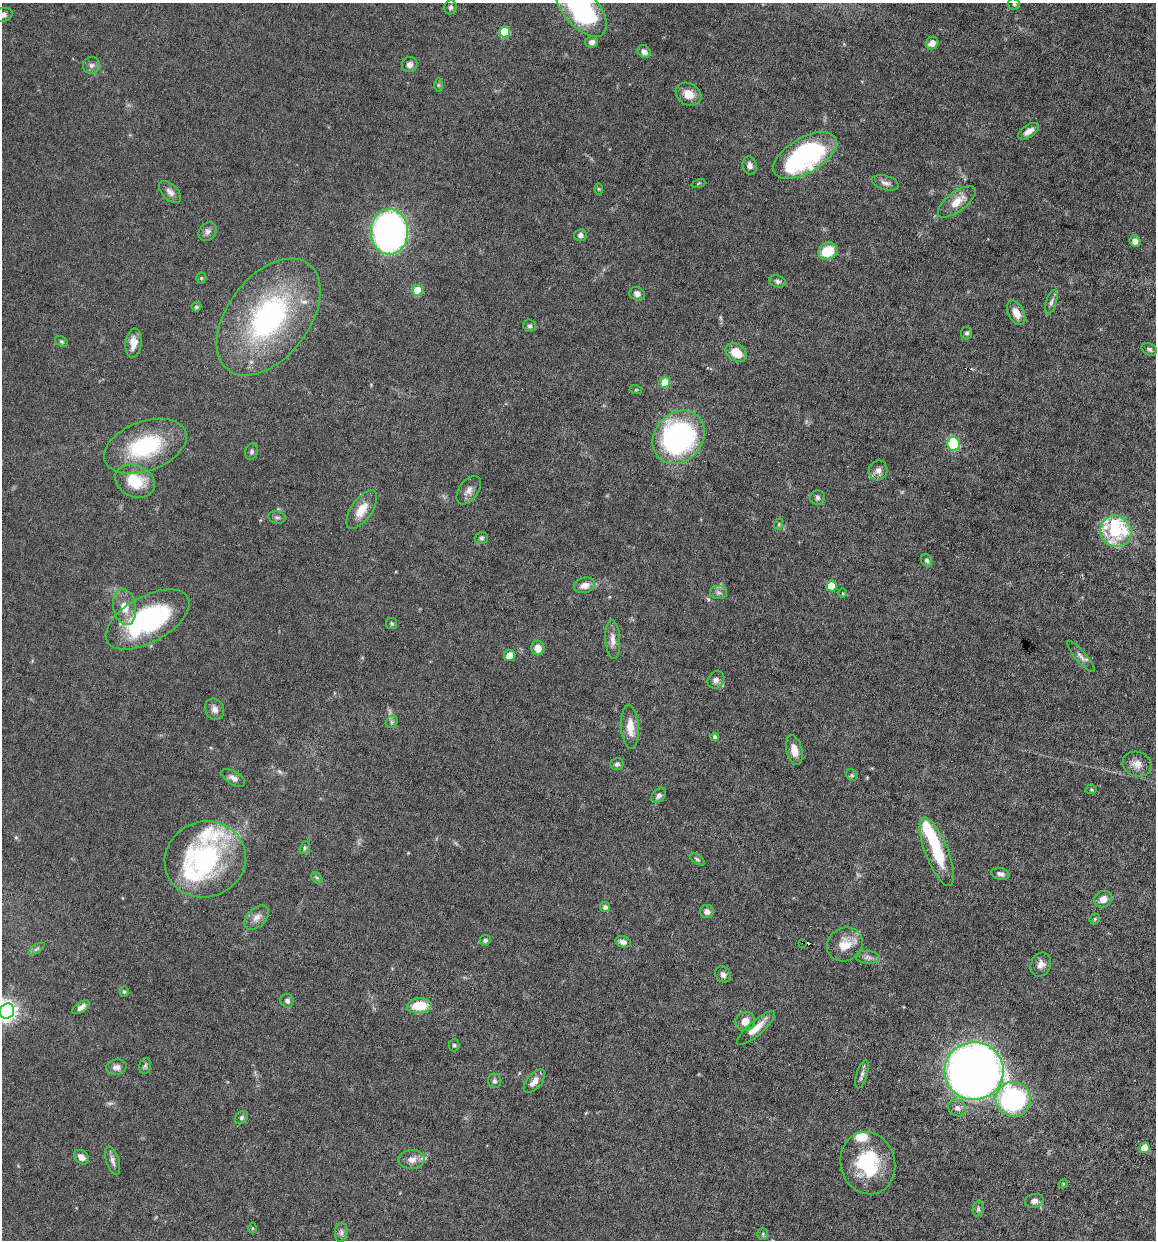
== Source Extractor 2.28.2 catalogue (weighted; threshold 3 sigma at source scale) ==
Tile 6 of 4 x 4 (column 2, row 2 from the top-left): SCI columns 1273-2426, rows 2475-3712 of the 4972 x 4949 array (HDU 1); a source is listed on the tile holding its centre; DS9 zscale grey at full resolution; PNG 1158 x 1242 px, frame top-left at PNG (2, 3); each listed source drawn as its Kron ellipse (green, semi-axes under 4 px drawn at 4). Shown black and unused: <1% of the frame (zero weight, under 6 of 12 exposures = <1% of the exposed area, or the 3 px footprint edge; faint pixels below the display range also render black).
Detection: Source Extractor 2.28.2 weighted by HDU 2 'WHT'; one run over the whole footprint, this tile lists its part. Background 0.0782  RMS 0.0027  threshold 0.011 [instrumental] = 3 sigma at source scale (4.09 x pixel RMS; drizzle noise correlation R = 1.36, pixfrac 0.8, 0.05/0.05 arcsec/px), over >= 5 px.
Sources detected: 139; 1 too faint to see at this stretch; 2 inside a brighter object's white glare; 1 cosmic-ray / hot-pixel residue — neither listed nor drawn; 10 inside a brighter listed object's ellipse — not listed separately; the other 125 listed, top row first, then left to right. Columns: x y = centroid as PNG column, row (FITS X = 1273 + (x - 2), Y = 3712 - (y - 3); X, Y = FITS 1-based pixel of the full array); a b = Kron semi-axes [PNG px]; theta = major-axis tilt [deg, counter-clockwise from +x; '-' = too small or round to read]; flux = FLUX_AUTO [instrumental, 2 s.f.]
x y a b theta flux
1014 4 6 5 - 0.44
451 7 7 6 - 0.62
580 7 35 17 -50 39
3 15 10 7 12 1
504 32 5 5 - 10
592 42 6 5 - 0.99
932 43 7 6 - 1.8
644 52 7 6 - 1.1
91 65 8 8 - 0.98
410 65 8 7 - 1.1
438 85 6 4 -89 0.39
688 94 13 11 -32 2.9
1029 131 12 6 34 1.8
805 155 35 17 30 46
750 165 9 7 -77 1.2
885 183 14 7 -17 1.2
698 184 7 3 19 0.26
598 189 6 4 -89 0.32
170 192 13 7 -45 1.3
957 202 22 9 37 3.9
207 232 10 8 51 1
389 232 23 19 90 82
580 235 6 6 - 0.98
1135 241 6 5 - 1.5
828 251 10 8 25 7.1
201 278 5 5 - 0.36
778 281 8 5 -18 0.69
418 290 5 5 - 9.1
637 294 8 6 -26 1
1051 302 13 5 73 0.9
196 307 5 5 - 0.57
1016 313 13 8 -63 2.7
269 317 67 41 53 50
529 326 6 6 - 0.64
967 333 6 5 - 0.6
61 341 7 5 -30 0.4
133 343 14 8 84 2.6
1149 349 8 6 -27 0.6
736 353 11 8 -33 4.7
665 382 5 5 - 7.4
636 390 6 4 -18 0.28
679 437 29 24 49 58
954 444 7 6 - 19
145 446 43 24 20 21
252 452 8 6 72 0.71
878 470 10 9 - 1.3
135 481 21 15 -25 8.3
469 490 16 9 53 1.6
818 498 7 7 - 0.74
362 510 22 10 55 4.1
277 517 9 6 -16 0.7
779 524 6 3 72 0.32
1116 531 16 15 - 9.6
481 538 7 6 - 0.51
927 560 6 5 - 0.58
585 585 11 7 17 2
831 586 5 5 - 5.7
718 593 8 6 -2 0.82
842 593 4 3 - 0.24
125 607 18 11 -78 3.6
147 619 46 23 29 35
392 623 5 5 - 0.39
613 640 19 7 -86 2
538 648 7 6 - 2.8
509 655 6 5 - 3.1
1081 656 20 5 -50 1.2
716 680 9 7 52 1.1
215 709 11 9 -60 1.4
392 722 7 5 47 0.51
630 727 22 9 -86 3.6
715 737 4 4 - 0.55
794 750 15 7 -77 2.8
617 764 6 6 - 0.71
1137 764 15 12 -19 2.3
852 775 6 5 - 0.42
233 778 13 6 -32 1.3
1091 789 5 5 - 0.36
659 795 8 6 49 0.83
305 848 6 5 - 0.42
937 852 36 11 -68 10
205 859 41 38 20 37
697 859 8 4 -34 0.48
1000 874 9 6 -15 0.91
317 878 6 4 -44 0.44
1103 899 9 8 - 2
605 907 5 5 - 0.73
707 911 7 6 - 1.2
257 917 14 9 44 1.8
1095 919 6 5 - 0.36
485 940 5 5 - 0.71
623 942 8 5 -16 1.1
803 943 3 2 - 0.19
845 945 18 16 27 4.5
36 949 9 3 33 0.49
868 957 12 6 -4 1
1041 964 12 9 66 1.7
723 974 9 7 -49 1
124 992 5 4 - 0.33
287 1001 7 6 - 0.76
419 1006 12 8 4 6.2
81 1007 10 5 34 1.2
7 1011 7 7 - 120
745 1021 10 9 - 2.7
756 1028 24 7 41 3.4
454 1045 6 5 - 0.42
145 1066 8 5 74 0.6
116 1067 10 7 9 1.2
974 1071 29 29 - 240
862 1074 14 5 73 0.97
494 1081 7 6 - 0.6
534 1081 14 7 50 2
1013 1099 17 17 - 40
957 1108 9 8 - 1.2
241 1118 7 6 - 0.63
1144 1148 5 5 - 4.3
81 1157 8 6 -42 1.6
412 1159 13 9 4 1.9
113 1161 15 6 -73 1.2
868 1163 31 27 -74 15
1063 1184 5 4 - 0.27
1034 1201 9 7 14 1.1
978 1209 7 5 80 0.53
252 1228 5 3 - 0.26
341 1232 10 6 84 0.86
763 1234 6 5 - 0.46
Overlapping masked pixels (flux is a lower limit): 1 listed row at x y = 803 943
Isophote crosses this tile's border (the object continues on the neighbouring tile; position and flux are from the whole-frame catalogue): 3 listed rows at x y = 580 7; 3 15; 7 1011